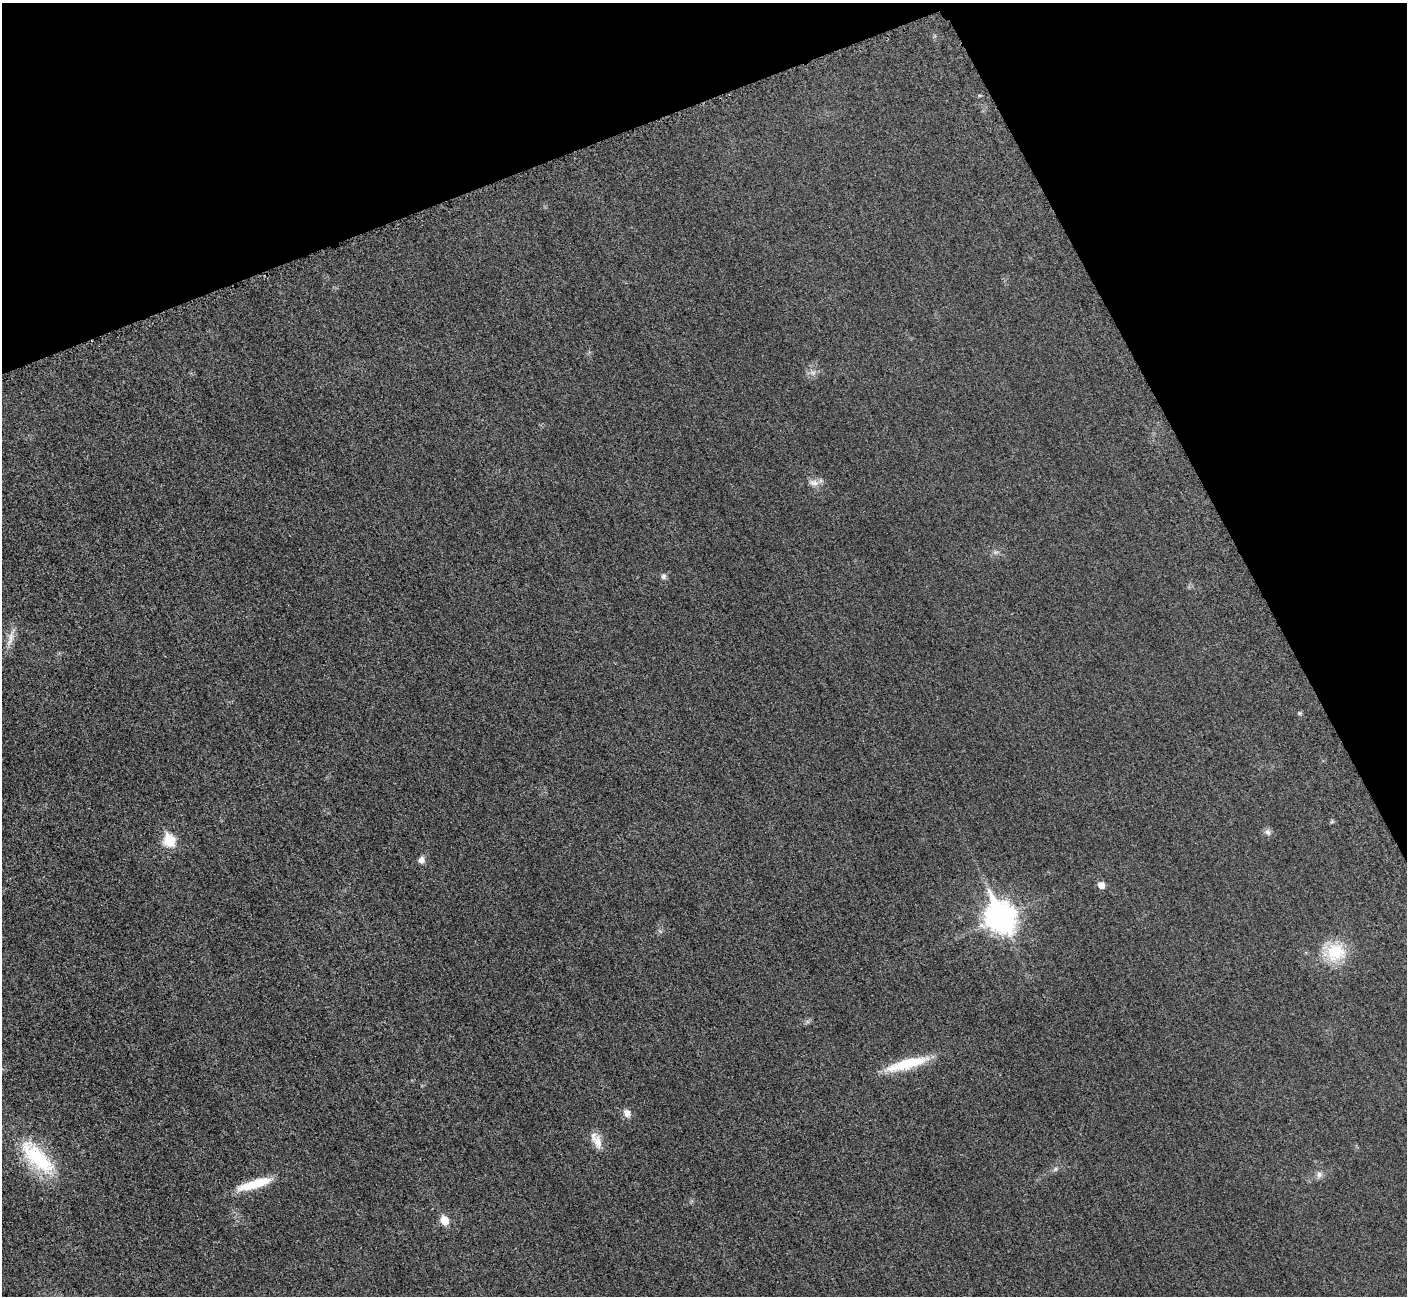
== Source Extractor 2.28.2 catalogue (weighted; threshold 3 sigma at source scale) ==
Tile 3 of 4 x 4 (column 3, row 1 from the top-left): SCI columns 2875-4279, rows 4079-5372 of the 5705 x 5671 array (HDU 1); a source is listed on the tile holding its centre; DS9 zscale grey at full resolution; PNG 1409 x 1298 px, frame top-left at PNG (2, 3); no overlay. Shown black and unused: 21% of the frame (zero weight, under 3 of 5 exposures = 4% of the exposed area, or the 3 px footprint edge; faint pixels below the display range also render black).
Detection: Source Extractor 2.28.2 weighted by HDU 2 'WHT'; one run over the whole footprint, this tile lists its part. Background 0.0196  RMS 0.0051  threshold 0.0227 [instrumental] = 3 sigma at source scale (4.5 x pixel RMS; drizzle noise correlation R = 1.50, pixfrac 1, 0.05/0.05 arcsec/px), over >= 5 px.
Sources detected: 19; all 19 listed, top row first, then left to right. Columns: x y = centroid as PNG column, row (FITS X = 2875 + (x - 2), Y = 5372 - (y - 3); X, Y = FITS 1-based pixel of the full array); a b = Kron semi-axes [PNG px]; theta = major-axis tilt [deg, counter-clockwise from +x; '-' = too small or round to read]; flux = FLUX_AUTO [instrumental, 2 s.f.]
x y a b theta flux
813 373 7 6 - 1.6
814 483 15 8 -8 3.3
995 552 8 5 0 1.2
664 576 8 7 - 1.3
11 637 20 7 77 4.4
1267 832 10 8 -43 1.8
169 840 7 6 - 28
421 860 9 8 - 2.3
1101 885 7 7 - 3.3
1000 917 14 11 -64 440
1335 952 26 24 36 19
908 1063 49 12 16 20
627 1113 10 8 -62 2.9
596 1140 24 11 -64 5.7
37 1157 58 22 -45 35
1055 1169 7 5 48 1.1
1319 1174 9 8 - 2
254 1184 43 9 17 15
445 1220 7 6 - 9.4